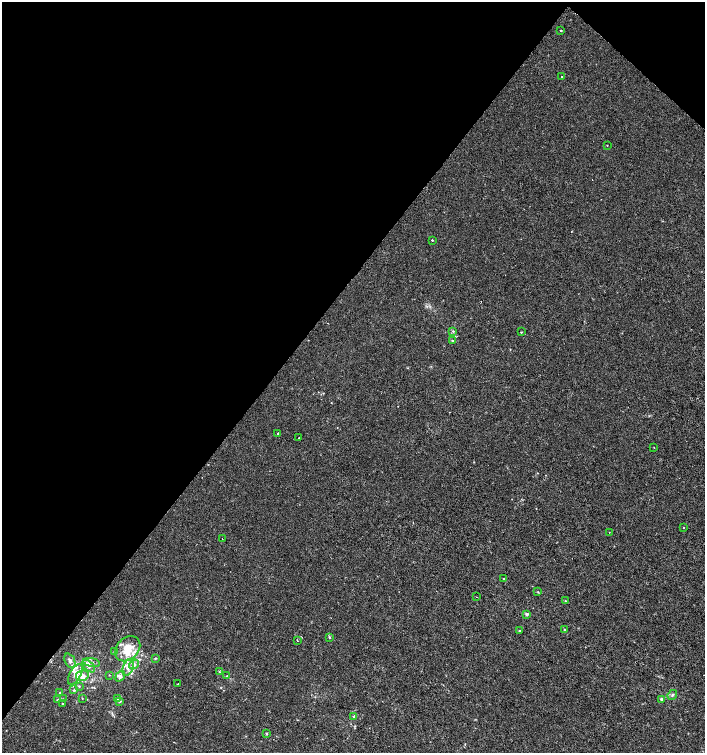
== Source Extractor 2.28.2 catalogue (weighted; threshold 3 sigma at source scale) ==
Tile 2 of 4 x 4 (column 2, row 1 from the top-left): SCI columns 1642-3046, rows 4505-6005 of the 6028 x 6010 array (HDU 1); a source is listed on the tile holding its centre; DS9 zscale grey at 2 x 2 block average (1 PNG px = mean of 2 x 2 image px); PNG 707 x 755 px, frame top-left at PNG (2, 2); each listed source drawn as its Kron ellipse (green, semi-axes under 4 px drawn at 4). Shown black and unused: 41% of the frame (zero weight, under 2 of 3 exposures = <1% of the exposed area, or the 3 px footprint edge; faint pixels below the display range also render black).
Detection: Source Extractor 2.28.2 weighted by HDU 2 'WHT'; one run over the whole footprint, this tile lists its part. Background 2.31e-04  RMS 0.0021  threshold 0.00961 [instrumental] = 3 sigma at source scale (4.5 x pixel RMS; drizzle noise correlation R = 1.50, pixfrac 1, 0.0396/0.0396 arcsec/px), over >= 5 px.
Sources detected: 64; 14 inside a brighter listed object's ellipse — not listed separately; the other 50 listed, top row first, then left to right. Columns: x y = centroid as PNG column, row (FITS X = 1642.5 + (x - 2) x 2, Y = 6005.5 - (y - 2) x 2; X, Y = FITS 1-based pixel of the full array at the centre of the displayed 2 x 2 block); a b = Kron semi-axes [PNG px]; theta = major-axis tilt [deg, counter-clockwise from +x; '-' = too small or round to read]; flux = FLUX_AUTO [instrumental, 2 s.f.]
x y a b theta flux
561 31 2 2 - 0.86
562 77 2 2 - 0.74
607 145 2 2 - 0.23
432 240 2 2 - 1.9
453 331 3 3 - 0.56
521 332 3 2 - 0.34
452 340 3 2 - 0.45
278 433 2 2 - 1.8
299 438 2 2 - 0.96
654 447 2 2 - 0.31
684 528 2 2 - 0.26
609 532 2 2 - 0.17
222 538 2 2 - 0.17
504 579 2 2 - 0.33
538 592 2 2 - 0.28
477 597 2 2 - 0.23
565 601 3 2 - 0.3
527 614 3 3 - 1.1
564 630 3 2 - 0.32
520 631 2 2 - 0.35
329 637 4 2 - 0.46
297 640 2 2 - 0.29
128 649 14 11 44 10
114 652 2 2 - 0.28
155 658 4 3 - 0.48
70 661 8 5 -66 2.1
92 663 9 3 -13 1.5
134 664 5 4 - 1.5
89 666 7 4 -45 2.2
128 667 9 5 69 3
219 672 3 2 - 0.4
75 674 11 5 61 3
82 675 6 5 - 2.4
109 675 2 2 - 0.18
120 676 6 3 55 1.3
227 676 3 2 - 0.42
178 684 2 2 - 2.4
79 686 3 3 - 0.44
74 690 3 2 - 0.58
60 692 4 2 - 0.35
672 695 5 3 - 0.87
82 698 2 2 - 0.24
63 699 3 2 - 0.34
117 699 3 2 - 0.9
662 699 2 2 - 2.1
57 700 3 2 - 0.34
120 701 3 3 - 0.72
62 704 3 2 - 0.3
354 716 3 3 - 0.77
266 733 2 2 - 0.71
Diffuse or blended objects may show on this block-average render without a row.